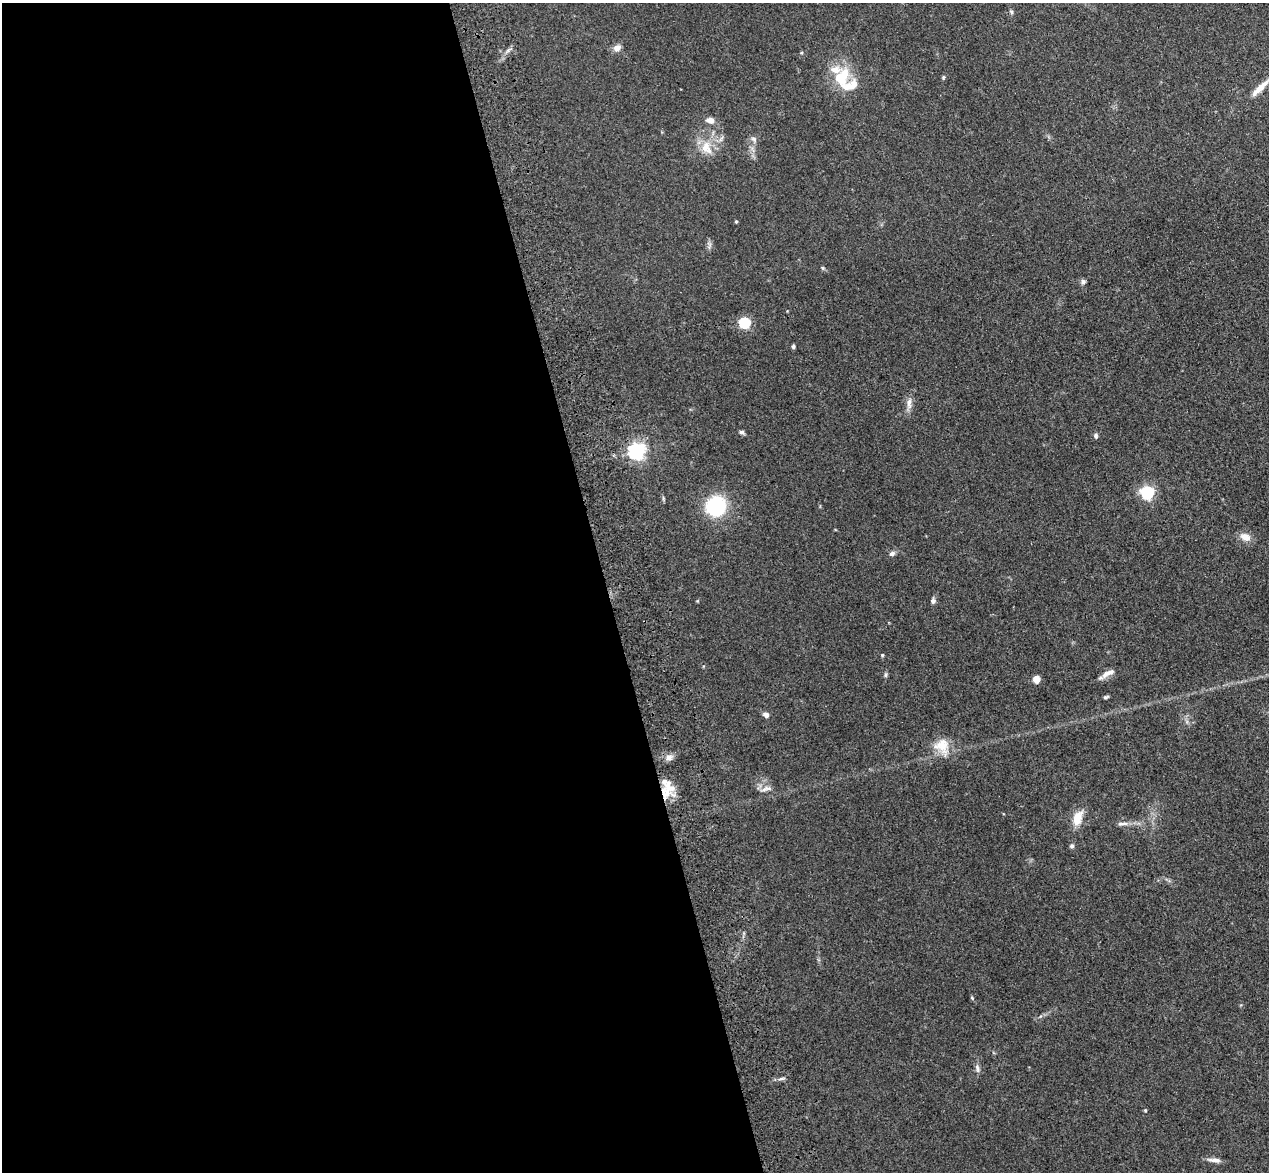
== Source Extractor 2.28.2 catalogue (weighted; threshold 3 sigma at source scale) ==
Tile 9 of 4 x 4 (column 1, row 3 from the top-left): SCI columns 116-1382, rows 1353-2522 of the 5298 x 5161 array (HDU 1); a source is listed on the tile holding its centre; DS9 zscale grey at full resolution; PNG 1271 x 1174 px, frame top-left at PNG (2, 3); no overlay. Shown black and unused: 48% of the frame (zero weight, under 3 of 4 exposures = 6% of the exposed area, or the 3 px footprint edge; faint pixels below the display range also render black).
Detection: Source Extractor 2.28.2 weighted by HDU 2 'WHT'; one run over the whole footprint, this tile lists its part. Background 0.0711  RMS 0.0063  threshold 0.0283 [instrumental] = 3 sigma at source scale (4.5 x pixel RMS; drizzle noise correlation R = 1.50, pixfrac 1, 0.05/0.05 arcsec/px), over >= 5 px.
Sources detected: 44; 3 inside a brighter listed object's ellipse — not listed separately; the other 41 listed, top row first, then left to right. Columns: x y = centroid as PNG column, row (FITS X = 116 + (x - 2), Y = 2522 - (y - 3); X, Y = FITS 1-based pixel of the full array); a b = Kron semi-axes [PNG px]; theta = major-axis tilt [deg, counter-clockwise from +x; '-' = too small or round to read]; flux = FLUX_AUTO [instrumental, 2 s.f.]
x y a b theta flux
1011 12 6 5 - 1
617 48 9 7 35 3.8
841 77 28 18 62 19
943 78 5 4 - 0.7
1260 88 28 7 44 7.6
711 120 8 6 -8 4.2
754 139 9 5 -27 1.7
706 148 21 14 -66 11
736 221 4 4 - 0.68
823 268 5 5 - 0.92
1083 281 7 6 - 1.6
744 323 5 5 - 62
793 347 5 4 - 1.1
909 403 18 6 86 3.8
741 432 7 5 0 1.3
1096 436 6 5 - 1.3
637 451 6 6 - 240
1147 492 6 6 - 110
663 498 6 4 -73 0.82
717 506 20 17 55 48
1245 537 14 10 -26 5.3
892 554 8 6 24 1.8
933 601 7 6 - 1.7
882 655 4 4 - 0.72
1108 673 18 6 26 4.4
885 675 7 4 74 1.1
1036 679 6 6 - 6.2
1106 697 5 4 - 1.1
766 715 6 5 - 2.6
942 746 22 19 -63 12
669 758 10 8 0 3.2
764 789 12 6 17 2.6
666 793 19 13 -86 11
1077 818 15 9 70 10
1122 824 17 5 3 3
1072 846 6 5 - 1.2
972 998 6 4 -47 0.74
977 1068 14 5 -81 2.1
781 1079 7 4 18 1.3
1145 1110 4 3 - 0.59
1214 1160 20 5 -7 3.2
Overlapping masked pixels (flux is a lower limit): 1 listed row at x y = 666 793